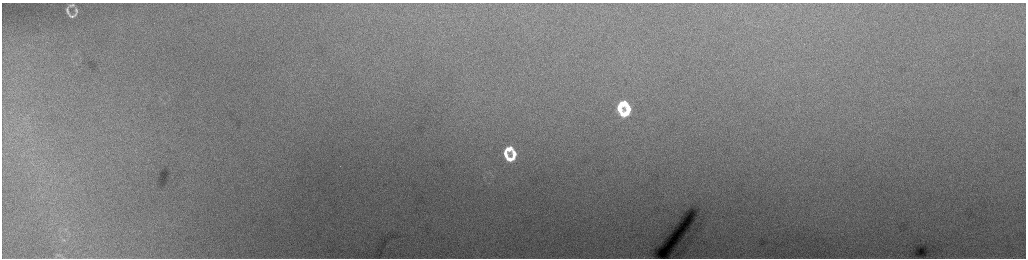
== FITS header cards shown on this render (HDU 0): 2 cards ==
NAXIS1  =                 2048 /fastest changing axis
NAXIS2  =                  512 /next to fastest changing axis

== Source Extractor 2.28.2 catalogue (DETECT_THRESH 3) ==
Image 2048 x 512 px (HDU 0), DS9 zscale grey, zoomed out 1/2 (1 PNG px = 2 x 2 image px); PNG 1028 x 260 px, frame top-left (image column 1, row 511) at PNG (2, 3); no overlay
Background 222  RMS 3.6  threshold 10.7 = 3 sigma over >= 5 px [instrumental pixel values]
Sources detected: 16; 1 cannot appear on this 1/2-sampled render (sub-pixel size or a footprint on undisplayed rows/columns) and is not listed; the other 15 listed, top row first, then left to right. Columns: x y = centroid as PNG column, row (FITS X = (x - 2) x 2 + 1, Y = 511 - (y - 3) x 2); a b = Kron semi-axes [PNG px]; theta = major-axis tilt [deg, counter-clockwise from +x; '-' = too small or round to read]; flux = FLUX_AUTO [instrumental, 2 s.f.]
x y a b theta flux
70 5 6 5 - 1400
73 5 6 4 -46 1200
68 11 10 3 -78 2200
76 11 11 4 81 2100
72 16 6 4 4 1700
623 103 7 5 13 13000
619 108 8 4 -76 12000
628 108 8 5 -72 11000
625 114 9 5 21 13000
509 149 8 5 8 7700
505 154 9 4 -74 7800
514 154 11 5 84 8000
509 159 6 5 - 6300
65 241 4 2 - 580
57 255 6 3 10 1000
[1 sub-pixel or undisplayed-footprint detection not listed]